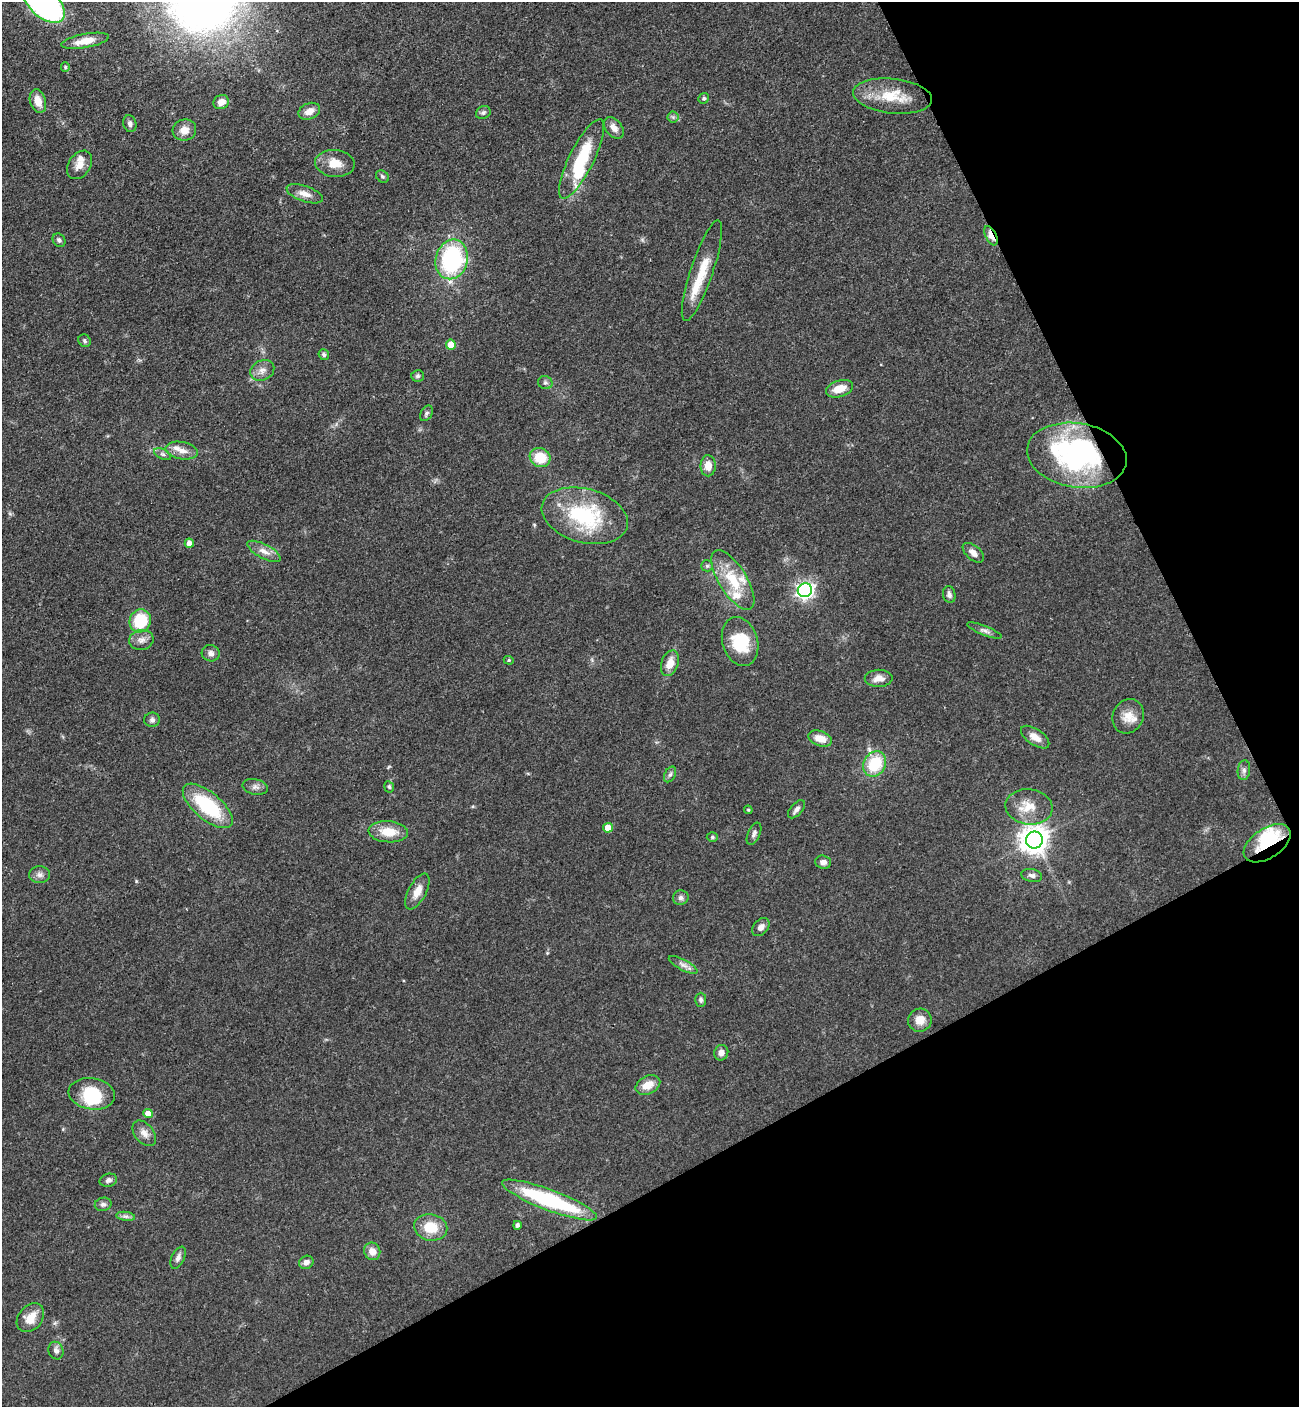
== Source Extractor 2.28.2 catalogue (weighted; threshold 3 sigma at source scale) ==
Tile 12 of 4 x 4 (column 4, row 3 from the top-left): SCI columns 4269-5565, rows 1506-2910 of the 5807 x 5820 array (HDU 1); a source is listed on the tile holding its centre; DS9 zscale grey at full resolution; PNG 1301 x 1409 px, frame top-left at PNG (2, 2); each listed source drawn as its Kron ellipse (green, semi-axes under 4 px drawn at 4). Shown black and unused: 26% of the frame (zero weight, under 3 of 4 exposures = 9% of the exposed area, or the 3 px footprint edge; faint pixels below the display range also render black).
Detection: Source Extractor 2.28.2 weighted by HDU 2 'WHT'; one run over the whole footprint, this tile lists its part. Background 0.0416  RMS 0.0055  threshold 0.025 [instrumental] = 3 sigma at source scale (4.5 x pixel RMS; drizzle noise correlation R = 1.50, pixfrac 1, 0.05/0.05 arcsec/px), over >= 5 px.
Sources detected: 106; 5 inside a brighter object's white glare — neither listed nor drawn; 6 inside a brighter listed object's ellipse — not listed separately; the other 95 listed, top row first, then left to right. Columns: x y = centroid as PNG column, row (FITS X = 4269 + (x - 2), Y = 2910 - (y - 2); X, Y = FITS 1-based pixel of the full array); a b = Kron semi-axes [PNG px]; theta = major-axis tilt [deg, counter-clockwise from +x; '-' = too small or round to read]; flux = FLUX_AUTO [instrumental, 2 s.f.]
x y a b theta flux
44 3 25 14 -42 180
85 41 24 7 10 8.4
65 67 5 4 - 0.65
893 96 39 17 -6 18
704 98 5 5 - 1.3
38 101 12 8 -72 6.8
221 102 8 7 - 3.5
309 111 11 8 22 4.9
483 113 7 6 - 1.4
673 117 5 5 - 1.1
130 124 8 6 -76 1.8
614 128 12 8 -52 4
184 130 12 10 16 4.9
581 159 44 12 63 30
335 163 20 13 -5 8.8
80 165 15 11 55 5
382 176 7 5 -39 1
305 194 19 8 -19 4.9
991 236 10 5 -63 6.7
59 240 7 6 - 1.5
452 259 20 16 75 70
702 271 53 11 71 16
85 341 7 6 - 1.3
451 345 5 5 - 9.6
324 355 5 5 - 1.2
262 370 12 10 26 3.8
418 376 6 5 - 1.2
545 383 7 6 - 1.3
840 389 14 8 16 7.5
426 413 8 5 61 1.3
182 451 16 8 -10 4.7
162 454 9 5 -26 1.4
1077 455 50 32 -9 95
540 458 10 9 - 14
708 466 10 7 89 6
585 516 44 27 -15 49
189 543 4 4 - 3.5
264 551 18 7 -28 4.3
973 553 12 7 -41 3.2
707 566 6 5 - 1
733 580 34 14 -58 19
805 590 7 7 - 190
949 594 8 6 -78 1.8
140 621 12 10 66 23
984 630 18 4 -22 2.2
141 640 12 10 9 3.5
740 641 25 17 -73 22
211 653 9 8 - 2.6
509 660 5 4 - 0.75
670 663 13 8 71 6.4
879 678 14 8 1 4.6
1128 716 18 15 64 7.7
152 720 8 7 - 1.7
1035 737 16 8 -34 5.4
820 739 12 7 -19 6.4
875 764 13 11 59 22
1244 770 10 6 82 1.9
670 774 8 5 62 1.4
255 787 13 7 -11 2.6
389 787 6 5 - 0.98
208 806 30 13 -40 38
1029 807 23 17 -7 12
797 809 11 6 48 2.1
748 810 4 4 - 0.64
608 828 5 5 - 7.9
388 832 20 10 -4 11
754 834 12 6 65 1.7
712 837 5 4 - 0.83
1034 840 8 8 - 690
1267 843 26 15 34 30
823 862 8 6 -4 2.4
40 875 10 8 0 2.5
1032 875 10 6 -12 2.1
417 891 20 9 62 6.1
681 898 8 7 - 1.9
761 927 10 7 48 2.8
683 965 16 5 -28 2.7
701 1000 7 5 88 1.3
920 1020 12 11 - 5.9
721 1053 8 7 - 2.9
648 1085 13 8 27 6.9
92 1094 23 15 -9 21
148 1114 4 4 - 8
144 1133 15 9 -50 3.8
108 1180 9 6 14 2
549 1200 50 10 -21 65
103 1204 8 6 12 1.7
126 1216 9 4 -8 1.6
517 1225 4 3 - 1.5
431 1227 17 13 -10 14
372 1251 9 8 - 5
178 1258 12 6 64 2.4
306 1262 7 6 - 2.7
30 1318 16 12 50 7.9
56 1351 9 7 -69 2.3
Overlapping masked pixels (flux is a lower limit): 3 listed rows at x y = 991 236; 1077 455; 1267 843
Isophote crosses this tile's border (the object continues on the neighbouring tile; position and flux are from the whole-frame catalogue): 1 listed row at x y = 44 3